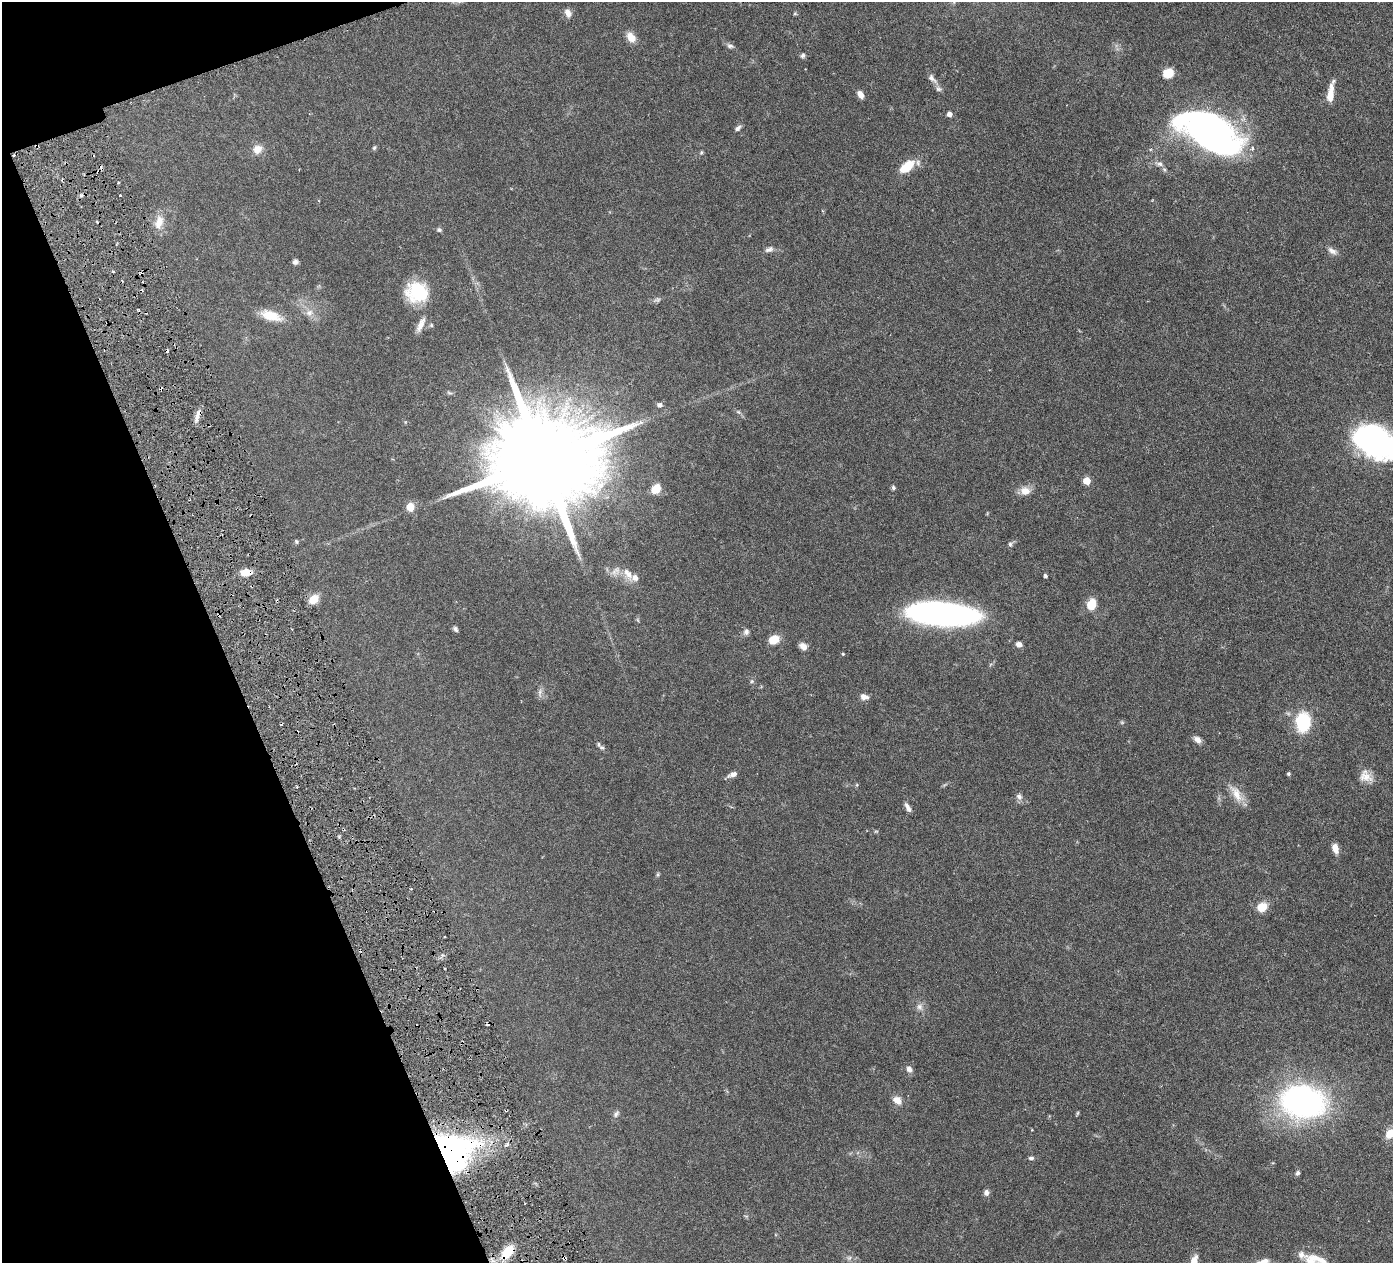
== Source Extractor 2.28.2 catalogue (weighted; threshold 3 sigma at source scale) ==
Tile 5 of 4 x 4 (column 1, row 2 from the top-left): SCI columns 7-1397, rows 2826-4086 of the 5578 x 5520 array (HDU 1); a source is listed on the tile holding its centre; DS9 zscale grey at full resolution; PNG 1395 x 1265 px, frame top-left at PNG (2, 2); no overlay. Shown black and unused: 17% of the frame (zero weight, under 3 of 6 exposures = <1% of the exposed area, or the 3 px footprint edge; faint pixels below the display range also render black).
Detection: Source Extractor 2.28.2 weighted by HDU 2 'WHT'; one run over the whole footprint, this tile lists its part. Background 0.0851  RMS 0.0036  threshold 0.0146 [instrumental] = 3 sigma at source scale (4.09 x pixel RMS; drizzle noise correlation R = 1.36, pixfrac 0.8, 0.05/0.05 arcsec/px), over >= 5 px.
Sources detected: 106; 5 inside a brighter object's white glare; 10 cosmic-ray / hot-pixel residue — not listed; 4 inside a brighter listed object's ellipse — not listed separately; the other 87 listed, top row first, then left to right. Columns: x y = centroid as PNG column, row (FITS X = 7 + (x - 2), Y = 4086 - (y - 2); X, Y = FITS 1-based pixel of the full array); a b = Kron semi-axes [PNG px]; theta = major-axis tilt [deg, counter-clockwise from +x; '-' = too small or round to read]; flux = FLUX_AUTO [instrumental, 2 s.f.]
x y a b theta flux
568 13 12 7 -70 1.7
795 14 6 4 0 0.39
631 37 13 9 -52 2.8
730 46 9 6 -21 0.92
803 56 7 6 - 0.7
1168 73 12 10 26 4.1
932 78 14 7 -45 1.5
1330 94 21 6 81 5
860 95 8 6 -63 2.2
950 114 5 4 - 1.5
738 128 9 5 43 0.93
1206 129 53 32 -29 120
374 148 6 5 - 0.49
257 149 12 10 47 2.9
701 152 6 4 70 0.44
1159 164 9 6 -11 1.1
907 167 16 8 40 8.8
81 195 6 4 18 0.6
120 195 3 2 - 0.25
159 222 17 9 76 4.1
439 230 7 5 10 0.62
769 249 11 6 23 1.1
1332 251 14 7 -35 1.6
295 262 6 6 - 0.92
417 292 27 23 -14 15
657 300 10 5 6 0.82
309 313 11 7 40 1.6
271 316 25 11 -19 6
421 325 20 7 66 2.5
431 325 5 5 - 0.46
659 405 6 6 - 1
198 415 18 6 70 2
1372 440 37 24 -40 74
541 461 41 19 18 11000
1087 481 5 5 - 7.8
893 488 5 5 - 0.61
656 489 11 9 45 3.7
1025 491 13 10 -6 3
410 507 5 5 - 8.9
296 542 6 5 - 0.49
1010 544 7 5 89 0.65
615 571 15 9 38 2.5
246 572 10 6 5 4.8
628 573 19 9 -57 3.4
1045 576 4 3 - 0.64
314 599 10 8 47 4.5
1091 604 10 7 70 6.5
942 614 67 21 -4 95
455 629 6 5 - 0.86
746 632 8 7 - 1.1
774 640 9 7 25 5.7
1019 644 6 6 - 1.5
803 646 10 7 -48 1.9
843 654 4 3 - 0.34
752 681 6 4 45 0.46
540 693 15 4 -88 1.1
864 697 10 6 -15 1.7
1303 722 17 13 -89 19
1197 739 10 6 -38 1.6
602 747 8 6 -25 0.86
733 774 13 6 20 1.5
1288 774 4 4 - 0.5
1365 777 19 12 -19 3.4
297 787 3 3 - 0.36
1236 793 25 11 -59 4.5
1019 796 9 7 -34 1.2
908 807 12 5 -60 1.3
1335 848 11 7 -74 2.3
658 874 6 4 72 0.42
1262 907 11 9 32 4.4
919 1007 10 8 -61 1.5
909 1069 8 6 -54 1.5
897 1100 11 9 -41 2.5
1303 1101 29 21 -7 120
1078 1113 6 4 88 0.37
616 1114 10 6 61 0.89
1390 1134 11 8 52 4.8
449 1150 44 31 7 91
1031 1158 7 4 1 0.71
1298 1173 6 5 - 0.79
986 1193 8 6 87 1.2
507 1252 20 10 53 7.1
564 1257 5 3 - 1.5
849 1258 6 5 - 0.67
1194 1260 11 7 67 2.8
1316 1260 31 11 -13 6.2
1265 1261 10 9 - 1.8
Overlapping masked pixels (flux is a lower limit): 5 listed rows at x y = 198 415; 246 572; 449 1150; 507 1252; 564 1257
Isophote crosses this tile's border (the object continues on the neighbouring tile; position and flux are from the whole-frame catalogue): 5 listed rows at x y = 1372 440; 1390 1134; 1194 1260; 1316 1260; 1265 1261